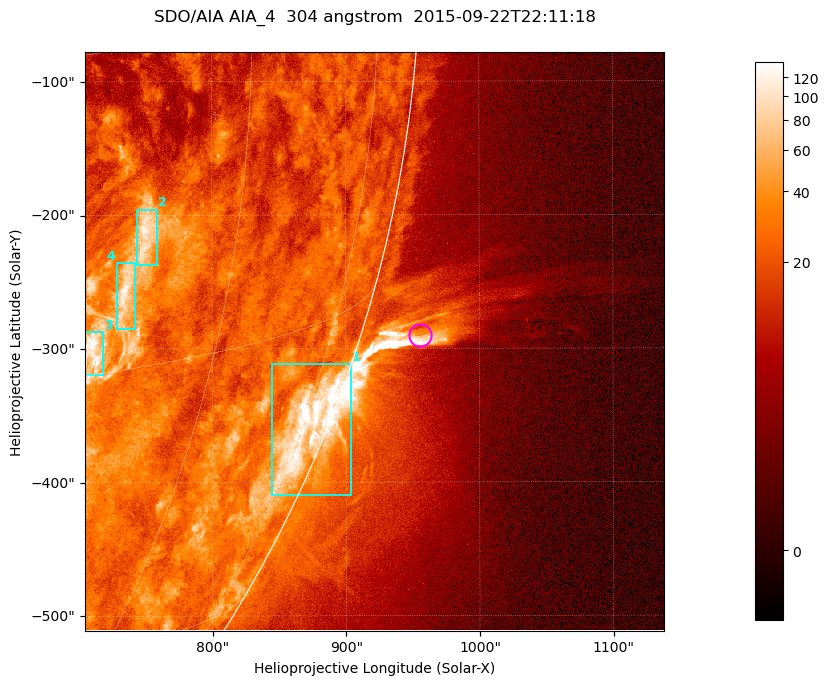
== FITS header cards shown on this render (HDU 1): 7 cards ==
TELESCOP= 'SDO/AIA '           / For AIA: SDO/AIA
INSTRUME= 'AIA_4   '           / For AIA: AIA_ATA1, AIA_ATA2, AIA_ATA3 or AIA_AT
WAVELNTH=                  304 / [angstrom] Wavelength
WAVEUNIT= 'angstrom'           / Wavelength unit: angstrom
DATE-OBS= '2015-09-22T22:11:18.123' / [ISO] Date when observation started; ISO 8
CTYPE1  = 'HPLN-TAN'           / CTYPE1; Typically HPLN
CTYPE2  = 'HPLT-TAN'           / CTYPE2; Typically HPLT

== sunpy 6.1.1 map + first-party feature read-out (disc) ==
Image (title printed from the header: SDO/AIA AIA_4  304 angstrom  2015-09-22T22:11:18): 722 x 722 px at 0.6 arcsec/px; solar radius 956 arcsec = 1593 px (partial field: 2.9% of the solar disc is inside the frame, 45% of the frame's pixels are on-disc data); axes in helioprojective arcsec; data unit not stated in the header (colour bar unlabelled)
Orientation: roll -0.132 deg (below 1 deg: not rotated)
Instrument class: DISC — disc imager (sunpy class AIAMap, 304 A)
Bright regions (active regions / flare kernels): reference = the on-disc median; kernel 7 px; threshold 5 sigma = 48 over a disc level ~23.4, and >= 1.15x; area >= 521 px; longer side >= 9 px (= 5.4 arcsec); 4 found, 4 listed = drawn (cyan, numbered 1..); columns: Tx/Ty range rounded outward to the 2 arcsec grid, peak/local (2 s.f.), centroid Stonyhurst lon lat
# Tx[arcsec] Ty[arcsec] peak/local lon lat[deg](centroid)
1 844..904 -410..-310 7.6 +77 -21
2 742..760 -238..-194 4.9 +52 -9
3 704..718 -320..-286 5.7 +50 -14
4 728..744 -286..-236 5.1 +51 -11
Off-limb structures (1.02-1.3 R_sun): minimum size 260 px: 6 found; the strongest spans PA ~250..255 deg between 1.02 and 1.19 R_sun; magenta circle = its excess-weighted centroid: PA ~255 deg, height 1.04 R_sun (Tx ~956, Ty ~-290 arcsec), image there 3.5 x the reference